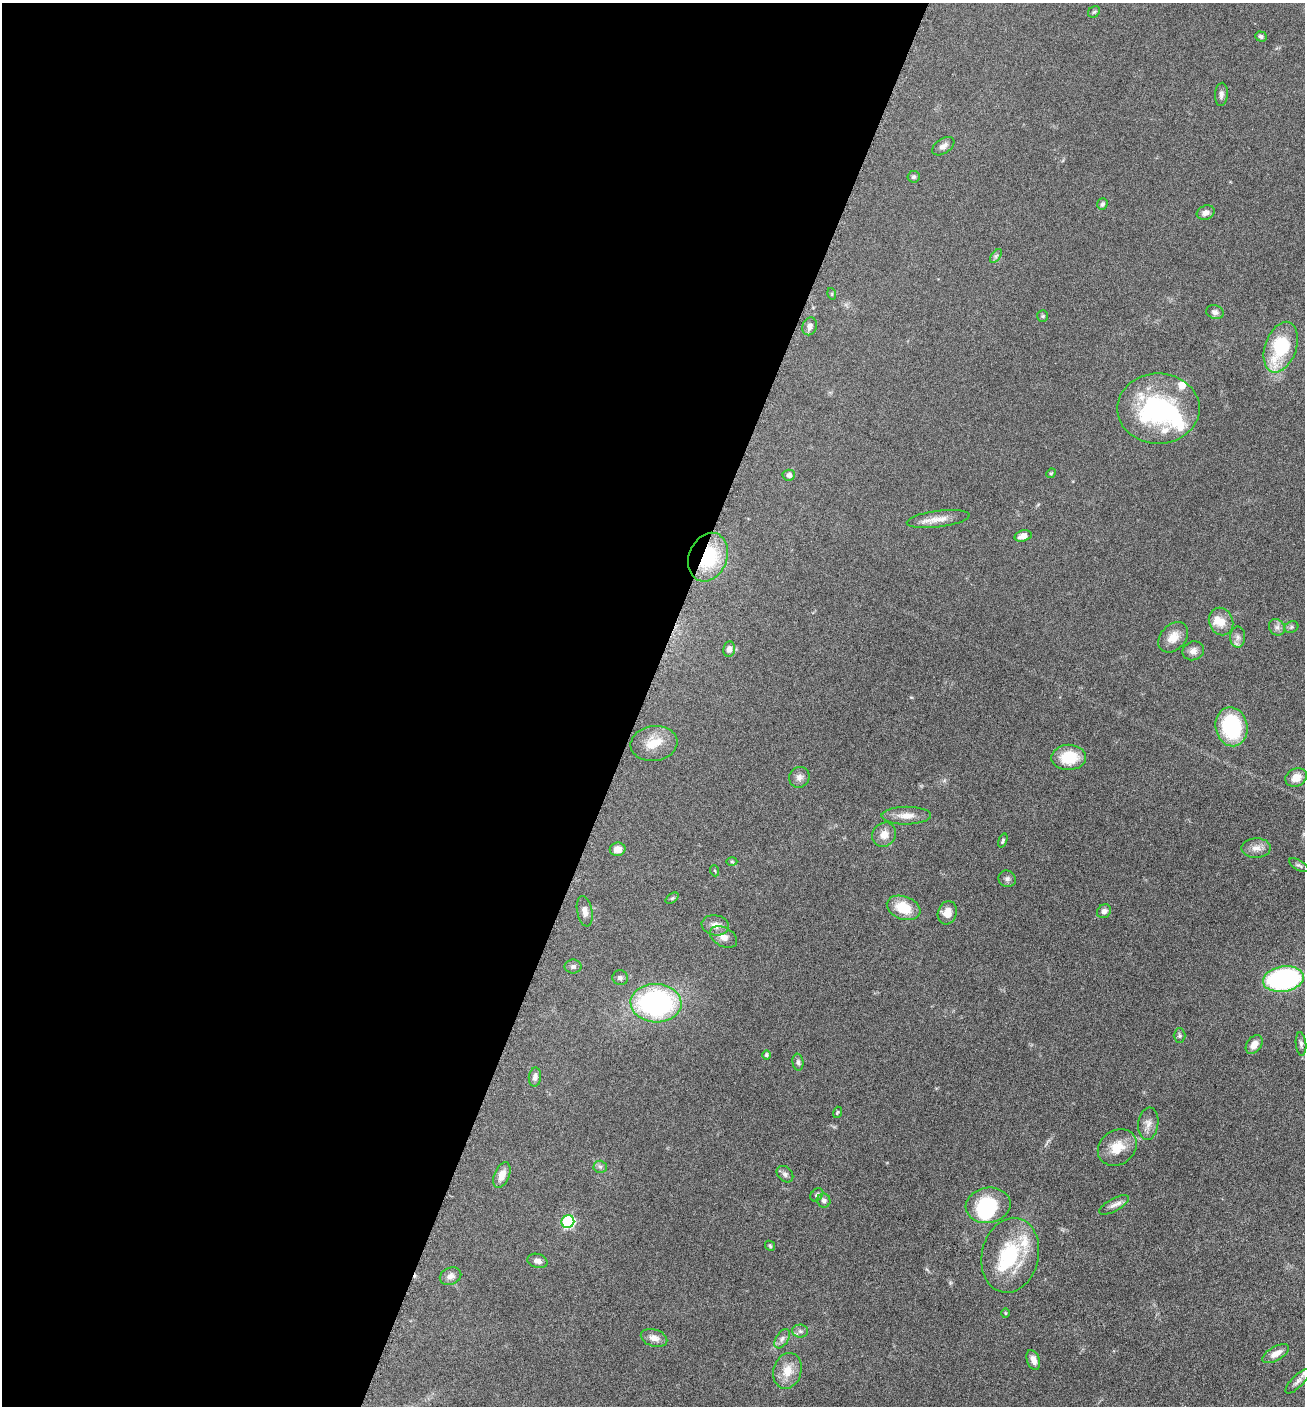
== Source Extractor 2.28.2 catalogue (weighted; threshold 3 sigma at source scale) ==
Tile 5 of 4 x 4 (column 1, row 2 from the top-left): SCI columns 286-1588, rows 2814-4217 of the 5649 x 5632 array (HDU 1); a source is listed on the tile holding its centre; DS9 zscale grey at full resolution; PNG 1307 x 1408 px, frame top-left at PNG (2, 3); each listed source drawn as its Kron ellipse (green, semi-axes under 4 px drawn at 4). Shown black and unused: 49% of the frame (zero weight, under 6 of 12 exposures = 1% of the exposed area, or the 3 px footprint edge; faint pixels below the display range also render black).
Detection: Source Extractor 2.28.2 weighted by HDU 2 'WHT'; one run over the whole footprint, this tile lists its part. Background 0.0873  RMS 0.0038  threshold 0.0156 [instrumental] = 3 sigma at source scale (4.09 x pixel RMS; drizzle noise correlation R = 1.36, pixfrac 0.8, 0.05/0.05 arcsec/px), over >= 5 px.
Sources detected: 91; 4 inside a brighter object's white glare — neither listed nor drawn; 7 inside a brighter listed object's ellipse — not listed separately; the other 80 listed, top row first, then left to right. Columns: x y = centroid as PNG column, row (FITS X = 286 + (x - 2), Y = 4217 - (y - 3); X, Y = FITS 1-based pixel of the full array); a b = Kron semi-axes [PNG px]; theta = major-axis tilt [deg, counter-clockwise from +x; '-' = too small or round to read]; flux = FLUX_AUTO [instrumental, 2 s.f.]
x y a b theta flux
1094 12 6 5 - 0.59
1261 36 6 5 - 0.87
1221 94 11 6 86 1.3
943 146 12 7 35 1.6
914 177 6 5 - 0.71
1102 204 6 5 - 0.77
1206 213 9 7 22 1.8
996 256 8 4 53 0.78
832 294 6 3 -73 0.32
1215 312 9 6 -18 1.1
1043 316 6 5 - 0.51
810 326 9 7 67 1.7
1281 347 26 15 70 24
1158 409 41 35 0 47
1051 473 5 4 - 0.39
789 475 6 5 - 1.3
938 519 32 8 7 4.2
1023 536 8 5 15 2.6
708 557 25 19 68 21
1221 622 14 12 -68 4
1277 627 9 7 -54 1.4
1291 627 7 5 24 0.74
1173 637 17 12 47 4.6
1238 637 10 7 -89 1.6
729 649 8 6 81 1.8
1193 651 11 9 21 2
1231 727 20 16 -78 31
654 744 23 17 8 7.3
1069 757 17 12 2 11
799 777 11 10 - 1.8
1296 777 11 8 25 3.9
906 816 24 9 1 3.7
884 835 13 11 46 3.3
1003 840 7 4 70 0.6
1256 848 14 10 2 2.8
618 849 8 6 11 2.9
732 862 5 3 - 0.4
1299 865 11 5 -30 0.84
715 871 5 3 - 0.37
1007 879 9 8 - 1.2
672 898 7 4 36 0.58
904 908 17 11 -20 9.7
585 911 15 7 -79 2.2
1104 911 7 6 - 1.4
947 913 12 9 73 3.5
715 925 14 10 -9 2.8
723 937 14 9 -28 2.9
573 966 8 7 - 1
620 978 8 7 - 1.1
1283 979 20 12 10 59
656 1003 25 19 -3 70
1179 1036 7 6 - 0.69
1254 1044 10 7 53 3
1301 1044 12 5 -83 1
766 1055 4 4 - 0.69
798 1062 8 5 -82 0.89
535 1077 9 6 84 1.5
837 1112 6 3 70 0.38
1148 1124 16 10 84 2.7
1117 1147 20 17 36 6.5
600 1167 6 6 - 0.89
785 1174 9 7 -45 1.1
502 1175 13 7 67 3.2
817 1195 7 5 45 0.73
824 1200 7 6 - 1.1
988 1205 22 17 10 21
1114 1205 17 6 29 2
568 1222 6 6 - 45
770 1246 6 4 -47 0.49
1010 1255 38 28 77 24
537 1261 10 7 -14 1.6
450 1276 11 8 23 2
1005 1313 5 3 - 0.35
800 1331 8 6 -2 1.1
654 1338 13 8 -17 2.5
782 1339 11 6 57 1.5
1276 1354 15 7 30 2.9
1033 1360 10 6 -70 2.3
787 1371 18 14 73 5.8
1298 1381 16 6 45 1.7
Overlapping masked pixels (flux is a lower limit): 1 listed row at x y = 708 557